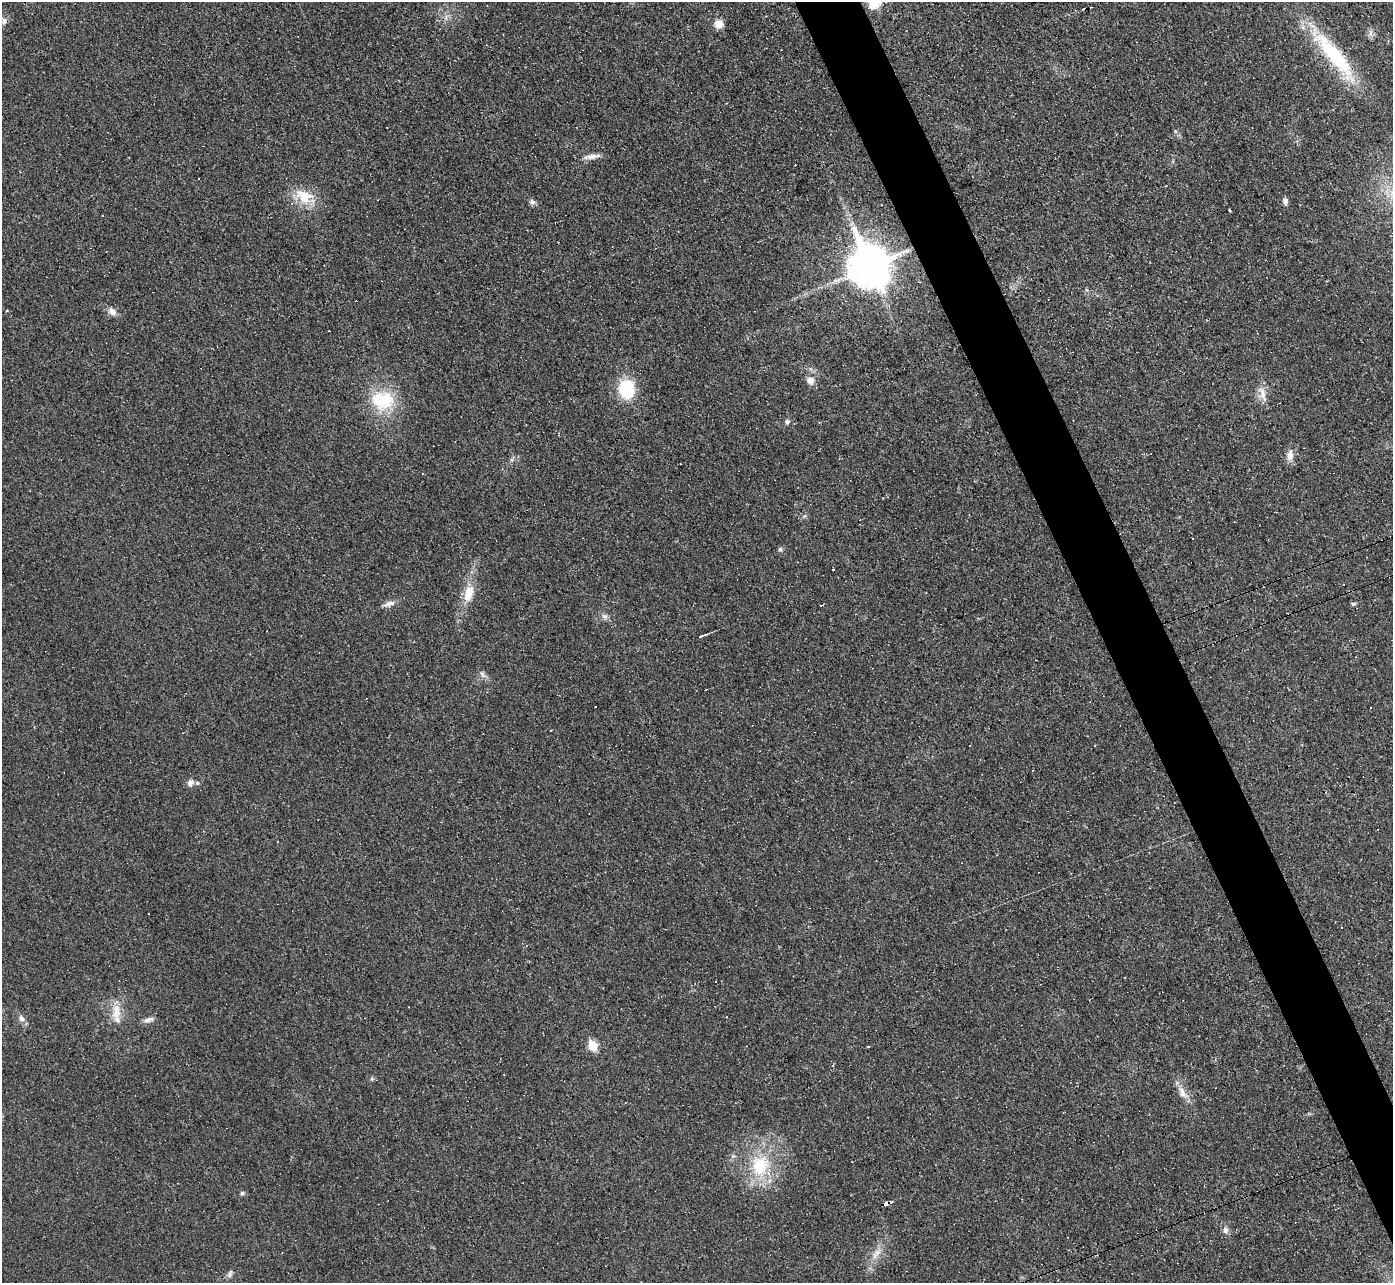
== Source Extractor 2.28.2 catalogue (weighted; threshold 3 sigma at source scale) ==
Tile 6 of 4 x 4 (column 2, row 2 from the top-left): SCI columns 1392-2782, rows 2712-3992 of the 5565 x 5552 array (HDU 1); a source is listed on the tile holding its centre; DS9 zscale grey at full resolution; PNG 1395 x 1285 px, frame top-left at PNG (2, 2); no overlay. Shown black and unused: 4% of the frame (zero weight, under 3 of 4 exposures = <1% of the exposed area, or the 3 px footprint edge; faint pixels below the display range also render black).
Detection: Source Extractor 2.28.2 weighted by HDU 2 'WHT'; one run over the whole footprint, this tile lists its part. Background 0.0568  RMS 0.005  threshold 0.0223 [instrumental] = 3 sigma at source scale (4.5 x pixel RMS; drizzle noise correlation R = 1.50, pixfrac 1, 0.05/0.05 arcsec/px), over >= 5 px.
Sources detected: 59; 13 cosmic-ray / hot-pixel residue — not listed; the other 46 listed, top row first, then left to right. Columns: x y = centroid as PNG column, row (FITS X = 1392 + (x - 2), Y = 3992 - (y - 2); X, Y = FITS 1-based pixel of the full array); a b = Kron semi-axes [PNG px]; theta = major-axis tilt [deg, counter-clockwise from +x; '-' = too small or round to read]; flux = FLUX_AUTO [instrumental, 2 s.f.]
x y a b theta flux
874 2 15 12 59 13
446 18 7 4 -72 1.2
4 21 9 7 86 2
719 24 9 9 - 4.9
1335 56 82 17 -51 42
592 156 23 6 9 3.3
1166 186 3 2 - 0.33
304 196 27 17 -36 13
1285 201 8 6 -82 1.6
532 202 7 7 - 1.7
102 216 3 3 - 0.86
869 266 15 12 -66 1600
112 311 11 8 -42 3
329 331 2 2 - 0.34
810 381 10 9 - 3.6
627 389 19 15 -84 24
1262 394 25 9 -73 5.1
382 400 35 28 -4 24
787 422 7 7 - 1.2
1290 456 14 8 82 3.8
780 549 6 5 - 1
468 593 22 11 72 9.5
389 603 15 7 15 2.8
1353 604 7 4 4 0.82
821 605 3 3 - 1.3
604 616 9 6 -15 1.8
702 635 11 3 20 1.1
482 674 9 5 -68 1.7
1370 708 3 2 - 0.51
551 731 3 2 - 0.39
190 783 10 8 72 2.6
148 914 3 3 - 0.7
1342 927 3 3 - 7.2
1006 930 3 2 - 0.52
116 1012 26 11 87 7.9
21 1018 9 7 -60 2.2
148 1020 15 6 19 2.3
592 1046 6 5 - 21
372 1079 6 4 -46 0.7
1183 1093 20 9 -60 5
760 1166 34 27 79 29
242 1193 6 5 - 0.94
886 1204 5 4 - 52
1225 1230 9 8 - 2
876 1254 19 7 51 4.8
230 1274 13 5 70 1.5
Overlapping masked pixels (flux is a lower limit): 2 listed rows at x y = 869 266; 886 1204
Isophote crosses this tile's border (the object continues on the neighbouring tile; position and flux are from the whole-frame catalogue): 1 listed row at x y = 874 2